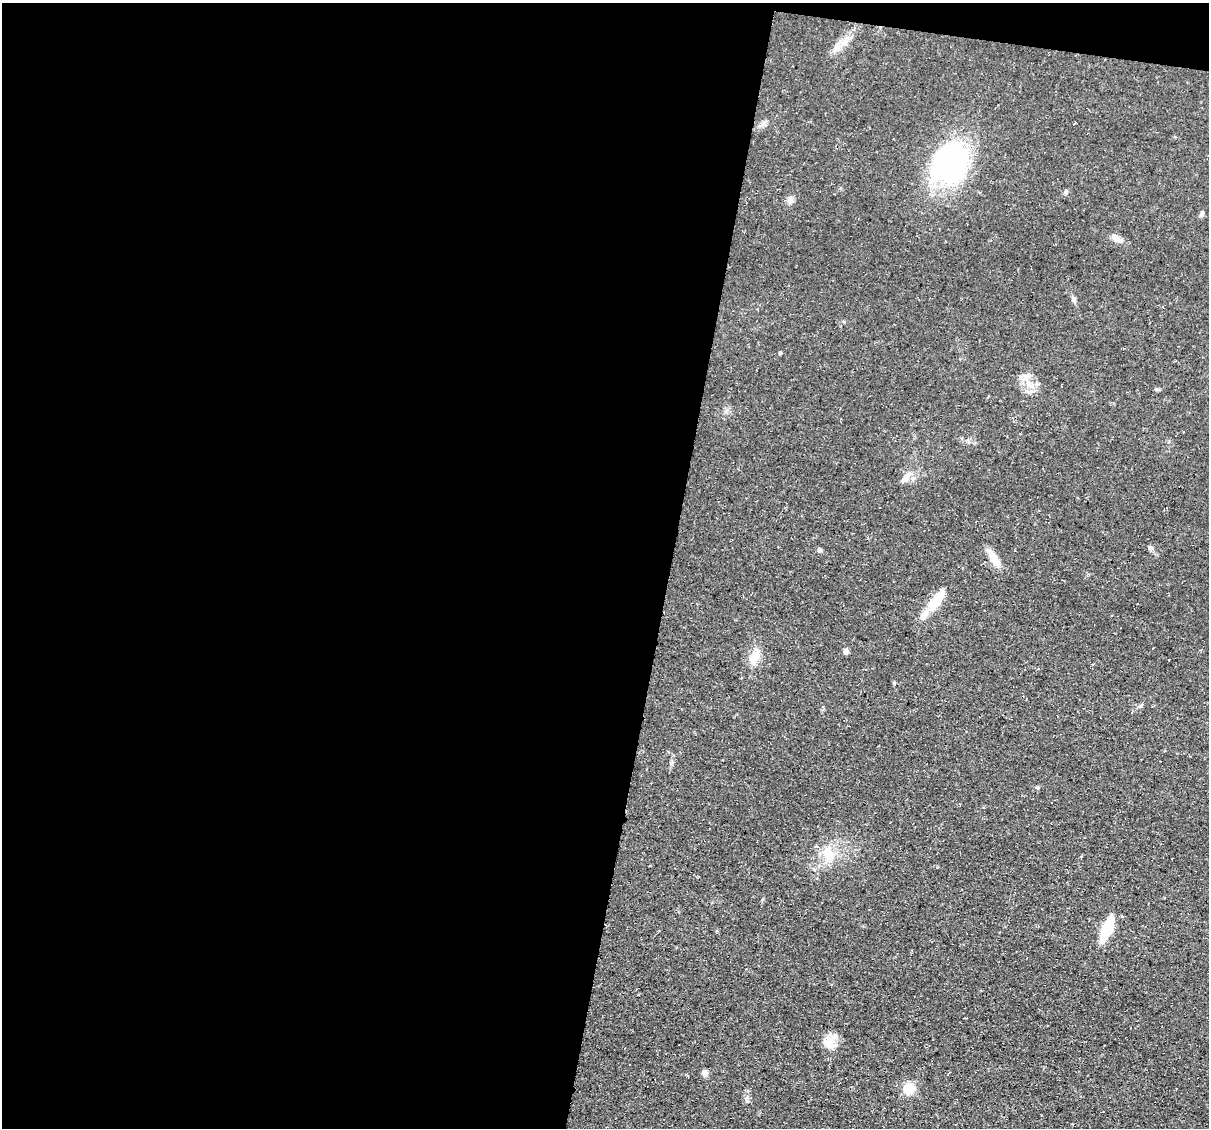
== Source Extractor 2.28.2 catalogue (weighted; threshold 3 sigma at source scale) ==
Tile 1 of 4 x 4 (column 1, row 1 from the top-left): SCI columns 1-1207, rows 3610-4735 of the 4832 x 4851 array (HDU 1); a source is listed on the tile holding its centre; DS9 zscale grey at full resolution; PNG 1211 x 1130 px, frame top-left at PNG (2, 3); no overlay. Shown black and unused: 57% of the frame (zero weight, under 3 of 4 exposures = <1% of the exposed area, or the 3 px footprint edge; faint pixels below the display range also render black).
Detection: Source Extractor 2.28.2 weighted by HDU 2 'WHT'; one run over the whole footprint, this tile lists its part. Background 0.0753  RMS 0.0077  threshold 0.0345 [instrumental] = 3 sigma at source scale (4.5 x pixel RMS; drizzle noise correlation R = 1.50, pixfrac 1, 0.05/0.05 arcsec/px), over >= 5 px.
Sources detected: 25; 1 inside a brighter object's white glare — not listed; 1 inside a brighter listed object's ellipse — not listed separately; the other 23 listed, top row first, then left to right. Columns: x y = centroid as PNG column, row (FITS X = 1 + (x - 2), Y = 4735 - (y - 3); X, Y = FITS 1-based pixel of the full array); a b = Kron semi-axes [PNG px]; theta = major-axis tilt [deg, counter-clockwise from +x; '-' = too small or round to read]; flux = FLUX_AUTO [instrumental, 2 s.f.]
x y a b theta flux
836 48 17 8 70 5.9
950 164 42 29 -84 150
1066 192 7 5 71 1.7
790 199 10 7 77 3
1202 214 7 5 66 2
1116 238 15 7 -24 5.9
1074 300 9 4 -55 1.8
780 353 4 4 - 0.85
1029 385 16 7 -33 7.9
1157 389 6 4 17 1
905 478 14 7 51 4.8
1150 548 7 6 - 2
820 550 6 5 - 1.3
994 558 24 8 -57 9.3
935 602 23 13 51 15
846 651 6 5 - 2.8
754 656 17 11 66 12
1037 787 5 3 - 0.83
828 853 23 13 -54 14
1107 929 30 9 66 26
830 1041 15 12 56 9.5
705 1073 8 7 - 2.8
909 1089 14 13 - 12
Unlisted compact peaks at least as high as the median listed source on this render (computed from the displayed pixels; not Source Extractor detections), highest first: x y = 894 683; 747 1097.